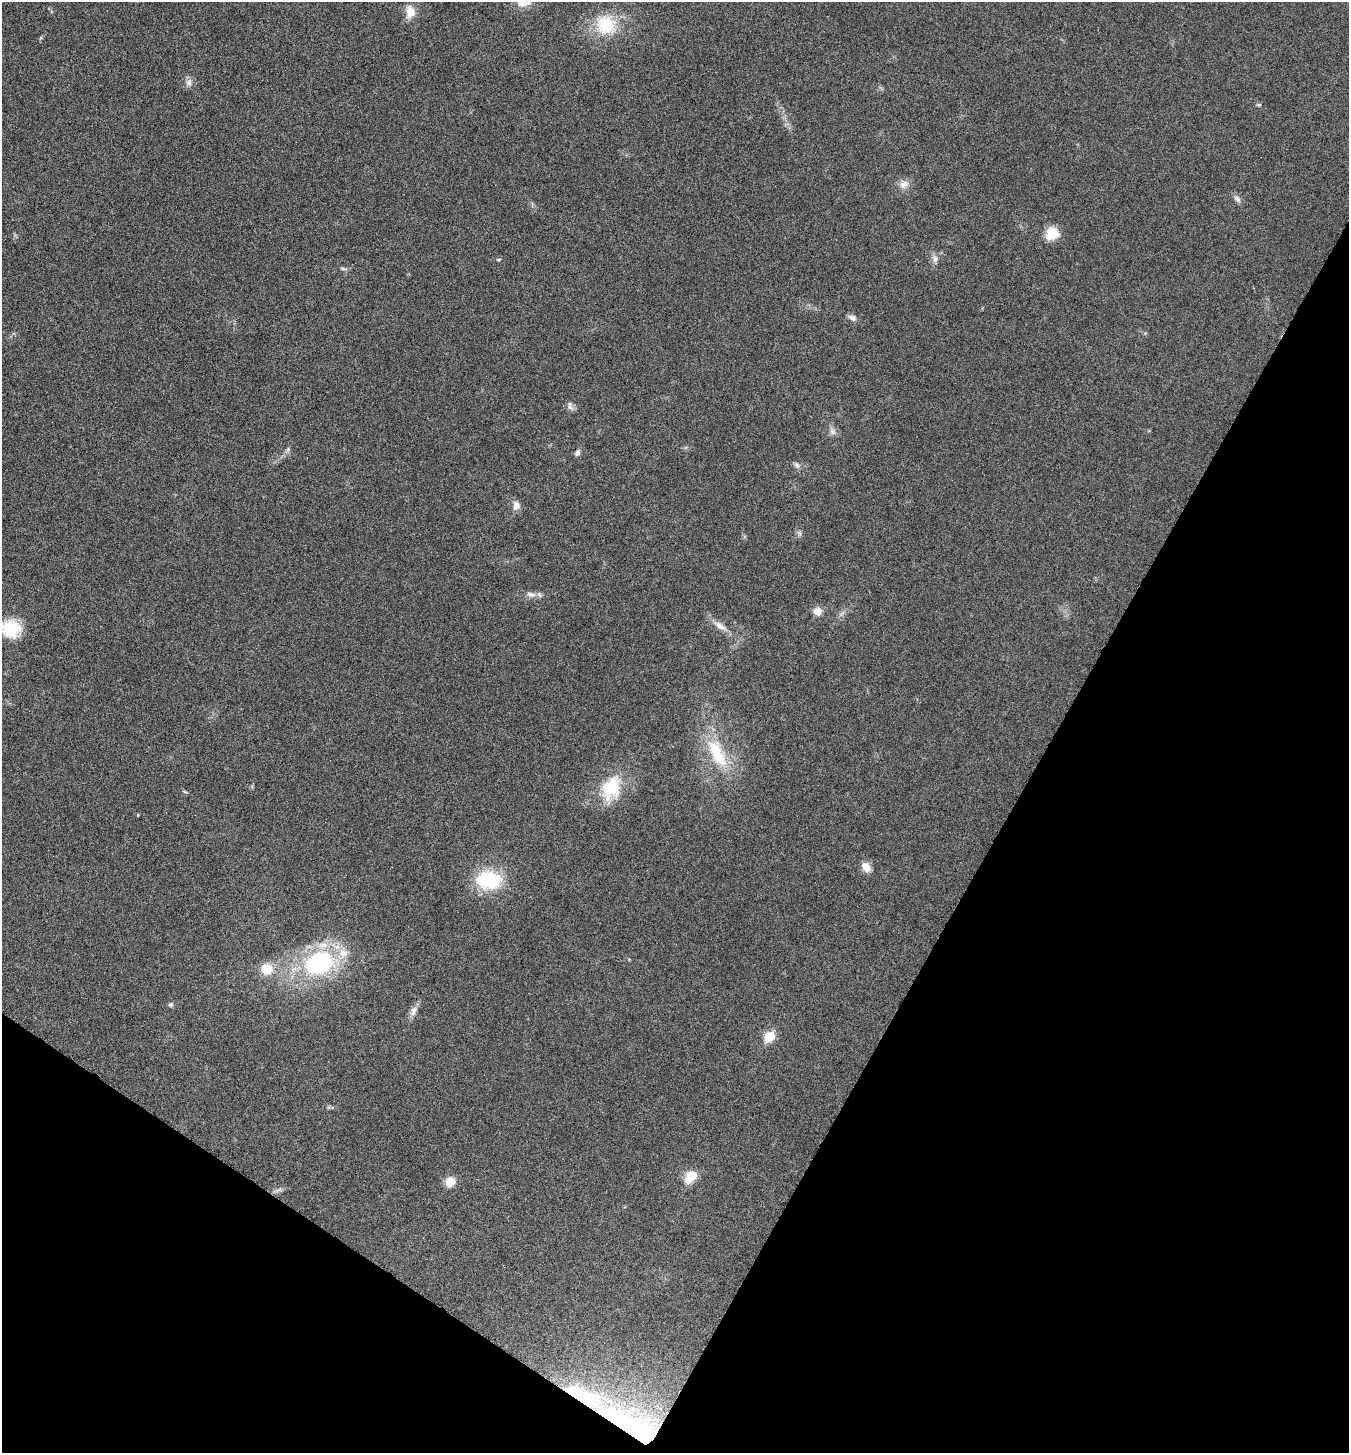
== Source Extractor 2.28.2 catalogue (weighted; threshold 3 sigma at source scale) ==
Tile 15 of 4 x 4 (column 3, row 4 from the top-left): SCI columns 2983-4329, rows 6-1456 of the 5824 x 5817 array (HDU 1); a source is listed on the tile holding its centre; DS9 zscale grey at full resolution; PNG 1351 x 1455 px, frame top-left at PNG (2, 2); no overlay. Shown black and unused: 30% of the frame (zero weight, under 3 of 6 exposures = <1% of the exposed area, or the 3 px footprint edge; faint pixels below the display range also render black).
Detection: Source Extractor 2.28.2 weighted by HDU 2 'WHT'; one run over the whole footprint, this tile lists its part. Background 0.0356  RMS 0.0039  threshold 0.0158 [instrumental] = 3 sigma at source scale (4.09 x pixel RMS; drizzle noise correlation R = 1.36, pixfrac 0.8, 0.05/0.05 arcsec/px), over >= 5 px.
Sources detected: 41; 3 inside a brighter listed object's ellipse — not listed separately; the other 38 listed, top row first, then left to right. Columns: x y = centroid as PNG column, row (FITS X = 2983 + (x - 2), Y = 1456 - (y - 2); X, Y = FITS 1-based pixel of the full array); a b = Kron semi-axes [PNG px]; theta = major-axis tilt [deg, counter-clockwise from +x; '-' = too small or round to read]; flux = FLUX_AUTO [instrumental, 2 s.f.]
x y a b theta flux
522 4 10 7 4 1.9
410 12 14 10 -83 4.9
606 25 31 28 -38 16
41 38 5 5 - 0.44
189 83 11 8 -90 1.8
1259 105 5 5 - 0.5
904 184 13 12 - 2.8
1237 199 11 7 -51 1.4
1052 233 17 16 - 5.8
935 258 11 8 -68 1.9
499 259 7 3 19 0.36
343 269 11 3 -10 0.71
852 318 11 7 -23 1.5
570 406 13 7 -76 1.4
832 432 10 7 -46 1.6
288 450 8 5 70 0.86
577 453 7 6 - 1.3
797 465 9 6 -60 1.2
516 506 11 9 87 2.5
799 533 8 5 -82 0.96
531 594 14 7 -13 2.1
817 611 10 10 - 2.9
720 626 21 9 -33 3.6
11 629 24 20 -4 12
717 753 47 18 -63 19
611 788 38 25 69 16
185 792 6 3 -19 0.45
866 867 11 8 -61 3.8
489 880 30 22 -5 22
319 963 32 24 18 47
267 969 12 11 - 7.3
171 1004 6 6 - 0.74
413 1011 15 8 71 2.2
769 1036 6 6 - 16
692 1176 10 7 47 12
450 1182 10 9 - 5
278 1190 13 4 18 1.2
631 1425 98 38 -30 79
Overlapping masked pixels (flux is a lower limit): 1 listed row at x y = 631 1425
Isophote crosses this tile's border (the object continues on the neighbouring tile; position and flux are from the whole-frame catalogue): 1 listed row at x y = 11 629